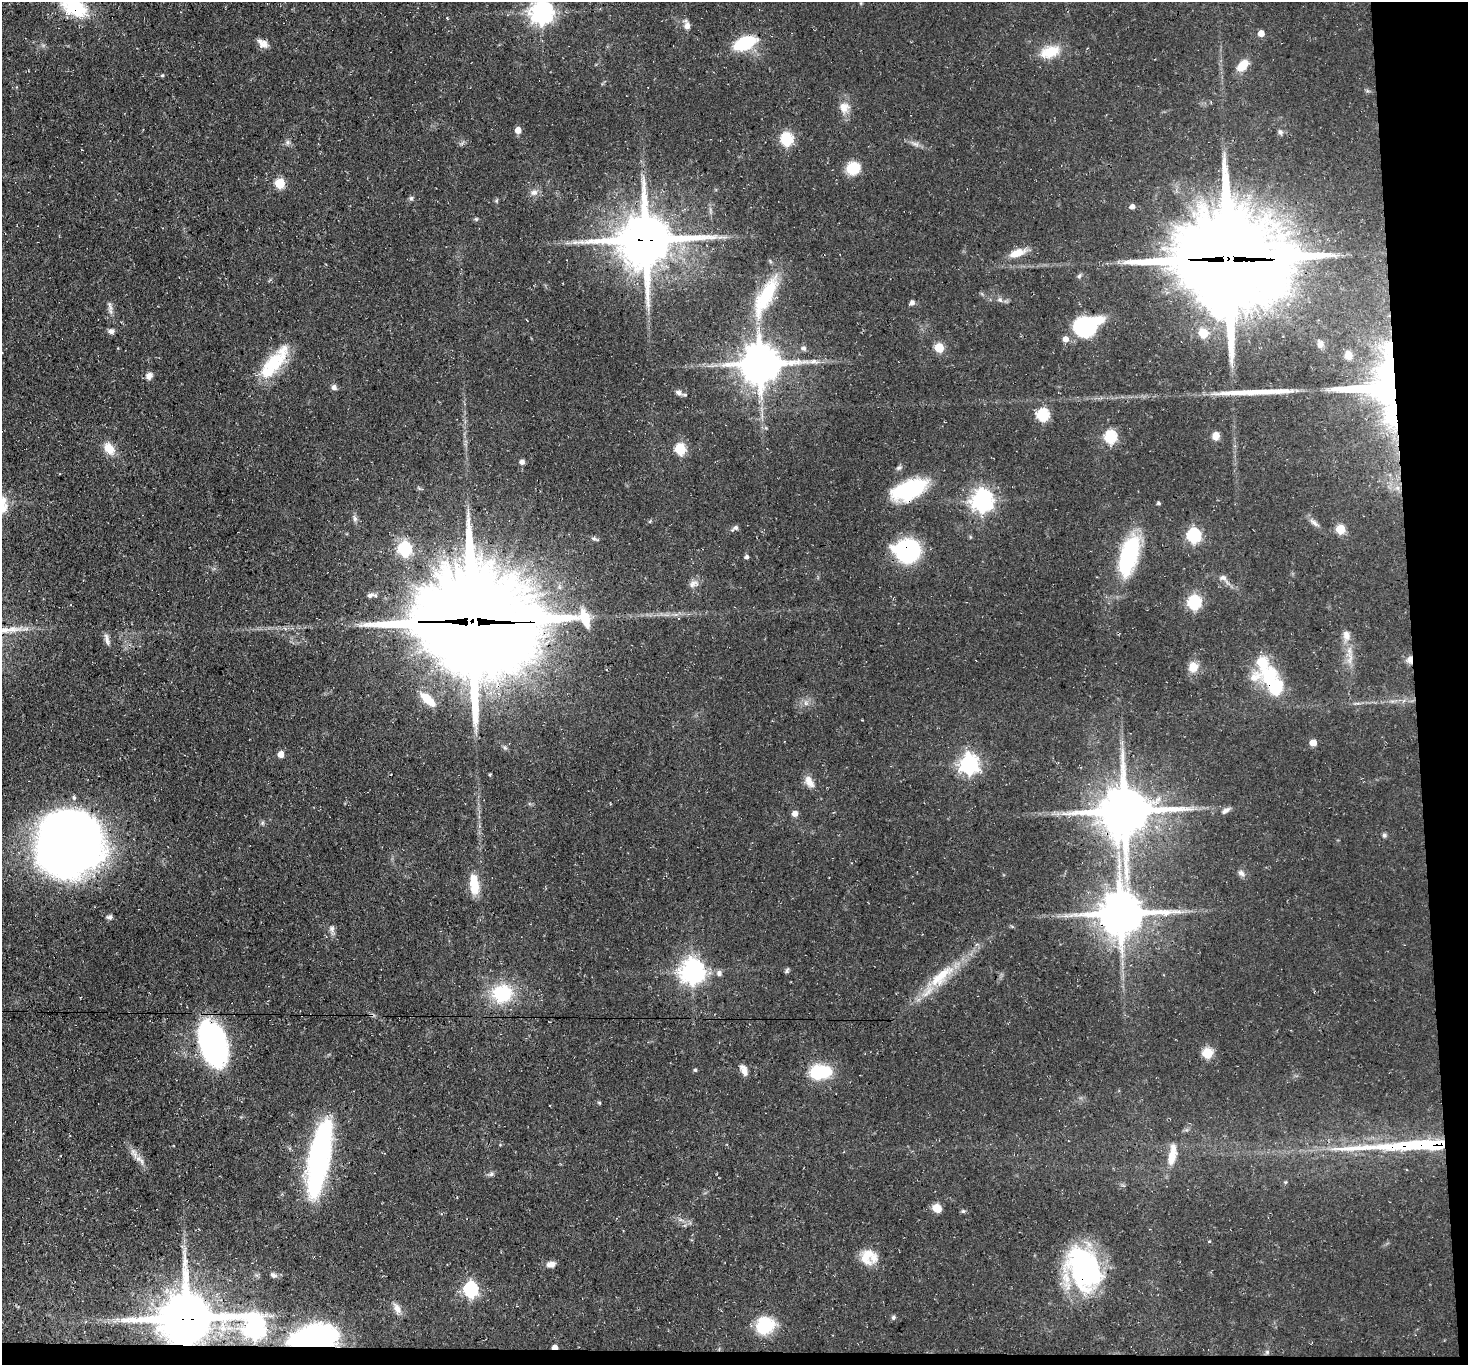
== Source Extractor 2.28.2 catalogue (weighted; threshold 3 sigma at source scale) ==
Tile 9 of 3 x 3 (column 3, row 3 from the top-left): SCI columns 2935-4400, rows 161-1523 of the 4401 x 4372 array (HDU 1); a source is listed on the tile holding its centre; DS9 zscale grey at full resolution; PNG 1470 x 1367 px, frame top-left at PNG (2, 2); no overlay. Shown black and unused: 5% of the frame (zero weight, under 3 of 4 exposures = <1% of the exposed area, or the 3 px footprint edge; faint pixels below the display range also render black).
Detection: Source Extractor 2.28.2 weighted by HDU 2 'WHT'; one run over the whole footprint, this tile lists its part. Background 0.055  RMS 0.0051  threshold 0.023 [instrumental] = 3 sigma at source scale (4.5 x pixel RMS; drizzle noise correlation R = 1.50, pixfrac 1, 0.05/0.05 arcsec/px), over >= 5 px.
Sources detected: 133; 2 inside a brighter object's white glare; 3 long thin detections or spike segments (spike, bleed or trail) — not listed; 4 inside a brighter listed object's ellipse — not listed separately; the other 124 listed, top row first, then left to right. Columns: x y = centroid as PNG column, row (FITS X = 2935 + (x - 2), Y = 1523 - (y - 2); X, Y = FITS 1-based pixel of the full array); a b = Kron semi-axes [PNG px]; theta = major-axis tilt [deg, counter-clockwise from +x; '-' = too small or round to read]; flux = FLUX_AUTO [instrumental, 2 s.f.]
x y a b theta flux
74 7 31 19 -27 28
541 12 8 7 - 420
687 25 12 7 -80 3
1261 33 5 5 - 4.7
263 43 14 9 -37 3.4
745 43 16 9 23 40
1050 52 23 13 18 12
1242 65 13 8 48 9.8
162 75 5 4 - 0.72
844 107 14 13 - 5.6
518 130 5 5 - 4.6
1280 132 7 6 - 1.3
786 139 6 6 - 65
288 142 7 6 - 1.3
853 168 11 9 22 20
280 183 6 5 - 27
534 192 11 7 18 2.6
411 198 6 5 - 1.1
1132 207 5 5 - 2.3
476 219 5 5 - 0.74
646 240 17 16 - 3100
581 242 13 5 -2 2.9
1017 253 22 9 18 6.6
1228 259 37 33 -12 9200
1079 276 8 4 54 0.96
765 296 61 18 62 33
912 303 6 5 - 2
110 306 16 5 -75 2.1
1087 326 27 17 24 46
111 331 8 6 17 1.8
1203 333 6 5 - 19
1320 344 8 6 78 1.9
804 348 6 5 - 1.6
939 348 5 5 - 22
1348 355 9 7 -80 3.3
813 361 10 6 13 2.2
274 363 44 18 51 26
760 364 12 12 - 1600
149 376 8 7 - 2.8
334 387 8 7 - 1.8
1379 387 49 41 3 180
679 392 11 7 -26 2.1
1043 415 6 6 - 58
1216 436 9 7 86 3.8
1110 437 6 6 - 64
109 448 16 11 -53 7.2
680 449 6 5 - 41
522 462 5 5 - 2.1
899 468 8 5 35 1.3
909 490 36 18 23 43
982 500 8 7 - 350
1158 503 4 4 - 0.94
355 519 8 6 -76 1.5
1314 522 14 5 -36 2.2
735 528 11 5 34 1.5
1340 529 5 5 - 22
1193 535 6 6 - 91
594 539 10 5 -24 1.3
405 549 7 6 - 85
907 551 23 20 -6 59
1129 556 45 18 75 50
746 557 4 4 - 1.4
1223 578 10 7 -12 2.3
693 584 13 8 26 2.8
370 595 9 6 17 1.8
1194 602 6 6 - 68
473 621 39 34 -8 12000
1346 635 14 10 -80 4
107 639 16 5 -77 2.2
1350 659 19 7 84 4.7
1410 660 9 7 -88 3.1
1193 667 11 10 - 6.5
1273 683 47 24 -47 34
428 699 20 9 -41 10
806 703 7 6 - 1.7
1313 743 5 5 - 7.2
505 748 6 5 - 0.97
281 754 6 6 - 4.2
969 764 7 7 - 230
490 775 4 3 - 0.6
809 782 16 9 -60 4.7
1226 810 12 6 32 2
1125 811 16 16 - 2600
794 814 6 6 - 3.3
262 823 6 4 90 0.83
1384 835 6 5 - 1.1
70 846 51 51 - 490
1241 873 9 7 -39 2
474 888 19 12 89 9.2
1121 914 14 12 3 2000
1066 916 9 4 7 1.8
109 917 7 6 - 1.3
332 929 11 7 -77 2
692 971 8 8 - 470
787 971 7 5 53 0.94
719 973 7 6 - 2.1
941 976 45 15 42 21
502 993 22 19 11 29
213 1043 36 20 -72 160
1207 1053 6 5 - 33
695 1070 4 4 - 0.8
744 1070 13 7 -62 3.3
820 1072 21 13 6 27
599 1102 6 3 -20 0.54
1172 1155 26 8 81 10
138 1158 9 8 - 2.6
319 1158 74 19 80 120
491 1174 8 5 2 1.3
937 1208 9 8 - 5.2
963 1211 6 5 - 0.81
866 1256 20 16 69 9.8
551 1264 12 7 10 2.9
1084 1268 45 31 -66 85
274 1275 9 6 -16 1.6
471 1289 7 6 - 110
397 1309 14 8 -66 3.6
187 1318 14 14 - 3300
893 1318 6 6 - 1.1
130 1320 30 8 -1 7.7
765 1325 18 16 32 25
255 1328 9 7 -66 310
314 1337 35 17 8 120
555 1347 5 4 - 3.5
1267 1352 6 6 - 1.1
Overlapping masked pixels (flux is a lower limit): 17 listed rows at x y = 74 7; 646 240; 1228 259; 1379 387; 909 490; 907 551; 473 621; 1410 660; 1273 683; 1125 811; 1121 914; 213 1043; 138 1158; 1084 1268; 187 1318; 314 1337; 555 1347
Isophote crosses this tile's border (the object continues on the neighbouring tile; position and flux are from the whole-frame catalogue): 3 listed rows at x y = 74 7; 541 12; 70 846
Unlisted compact peaks at least as high as the median listed source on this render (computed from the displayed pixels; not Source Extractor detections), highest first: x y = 1000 300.